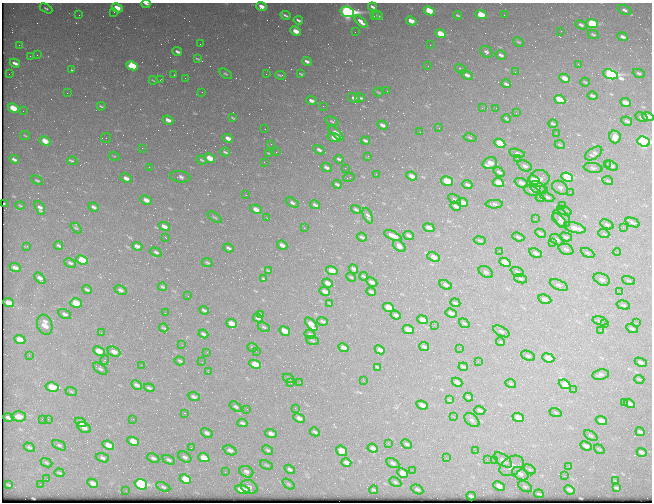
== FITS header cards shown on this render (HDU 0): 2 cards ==
NAXIS1  =                  650 / Width of table row in bytes
NAXIS2  =                  500 / Number of rows in table

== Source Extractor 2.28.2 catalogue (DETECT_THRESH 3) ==
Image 650 x 500 px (HDU 0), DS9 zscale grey, 1 PNG px = 1 image px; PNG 654 x 504 px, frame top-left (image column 1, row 500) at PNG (2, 3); each listed source drawn as its Kron ellipse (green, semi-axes under 4 px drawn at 4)
Background 468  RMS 2.4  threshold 7.09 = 3 sigma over >= 5 px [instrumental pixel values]
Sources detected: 397; all 397 listed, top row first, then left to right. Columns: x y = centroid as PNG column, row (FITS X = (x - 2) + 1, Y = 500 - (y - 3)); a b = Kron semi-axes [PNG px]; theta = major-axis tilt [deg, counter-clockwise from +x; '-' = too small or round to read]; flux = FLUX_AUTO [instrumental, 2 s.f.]
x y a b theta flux
146 4 4 2 - 320
261 6 5 4 - 1100
372 7 4 3 - 320
46 8 7 4 -29 280
117 8 5 4 - 2400
624 10 7 4 -27 400
429 11 6 4 -26 4800
114 12 3 2 - 130
347 12 7 5 -20 56000
79 15 2 2 - 200
285 15 5 2 - 290
458 15 5 3 - 180
481 15 6 4 -26 4400
504 15 2 2 - 79
374 16 2 2 - 97
378 16 5 2 - 160
298 20 4 3 - 280
411 21 5 3 - 1700
361 22 8 3 -44 790
592 24 6 4 -21 11000
581 25 6 4 -25 340
296 31 5 4 - 1500
561 31 2 2 - 93
355 32 2 2 - 91
440 34 6 4 -24 4100
593 34 6 4 -26 220
623 37 5 3 - 570
518 42 5 2 - 150
200 44 3 2 - 120
19 45 3 2 - 210
430 45 2 2 - 320
177 52 5 3 - 360
486 52 7 5 -39 350
37 55 2 2 - 80
501 55 5 3 - 350
30 56 2 2 - 60
197 59 4 2 - 160
307 61 5 3 - 440
15 63 5 3 - 610
578 64 3 2 - 150
132 66 6 4 -27 7000
428 66 2 2 - 69
461 69 6 3 -29 170
72 70 2 2 - 100
515 72 2 2 - 170
639 73 6 4 -24 260
9 74 2 2 - 57
225 74 7 3 -29 220
266 74 2 2 - 450
301 74 4 2 - 150
611 74 8 4 -18 33000
174 75 2 2 - 99
280 75 5 2 - 200
467 75 6 4 -28 650
185 78 3 2 - 230
565 78 6 3 -24 1400
153 80 4 2 - 120
160 80 3 2 - 290
585 82 5 2 - 130
506 84 5 3 - 450
387 91 2 2 - 110
202 92 2 2 - 73
378 92 5 2 - 140
67 93 2 2 - 150
592 96 5 3 - 300
354 98 6 4 -28 480
360 98 5 3 - 300
560 100 6 4 -25 3600
311 101 5 3 - 620
625 102 6 4 -24 1300
101 106 4 2 - 190
323 106 2 2 - 310
13 108 6 4 -25 4100
482 108 3 3 - 100
496 108 2 2 - 100
23 111 2 2 - 210
516 113 2 2 - 73
641 117 6 4 -29 310
648 117 6 4 -19 1800
233 118 4 2 - 170
506 118 4 3 - 220
168 120 5 3 - 920
332 121 7 4 -20 250
627 121 5 3 - 410
553 124 4 2 - 180
382 125 5 3 - 630
439 128 2 2 - 140
265 129 2 2 - 68
420 132 2 2 - 68
336 133 9 4 -45 1200
556 133 2 2 - 140
25 136 5 3 - 150
334 137 6 4 -17 840
470 137 6 3 -11 180
615 137 6 6 - 1500
106 138 5 5 - 290
228 138 5 3 - 1000
365 140 5 3 - 290
45 141 6 4 -27 2500
644 142 6 5 - 37000
500 143 6 4 -25 7500
271 144 2 2 - 74
560 145 5 3 - 130
142 148 2 2 - 1100
319 150 6 4 -27 420
225 152 5 2 - 200
276 152 2 2 - 110
269 153 4 2 - 160
517 153 8 4 -13 390
594 153 9 5 33 430
114 156 5 3 - 150
368 156 2 2 - 180
210 158 6 4 -28 2300
517 158 2 2 - 76
14 159 5 3 - 430
339 159 4 3 - 250
202 160 5 3 - 170
72 161 5 2 - 530
264 162 2 2 - 120
490 163 7 5 17 2000
607 164 3 2 - 510
525 166 7 5 -26 570
612 166 7 4 -30 500
149 167 3 3 - 160
326 167 5 3 - 480
345 168 2 2 - 120
593 168 9 5 -8 350
499 172 6 4 -36 360
376 174 3 2 - 180
412 176 5 3 - 970
180 177 10 5 -7 510
349 177 6 2 22 130
567 177 6 4 -24 8700
126 178 6 4 -27 890
539 178 10 8 3 1200
37 180 6 4 -28 210
534 180 6 4 -24 2500
447 181 6 4 -12 4300
608 181 5 3 - 150
498 183 6 4 -25 3100
521 183 7 4 -23 890
337 184 4 3 - 250
467 185 5 3 - 340
537 187 8 5 -29 350
560 188 9 6 -31 650
531 190 8 5 -23 450
543 190 2 2 - 80
570 192 2 2 - 100
246 195 3 2 - 310
547 197 7 4 -22 320
540 198 4 2 - 120
454 199 7 3 -28 180
146 200 6 4 -24 1200
292 203 7 4 -29 360
463 203 6 4 -24 1700
4 204 2 2 - 310
494 204 8 3 0 330
315 205 5 3 - 390
20 206 4 3 - 130
456 206 5 3 - 590
563 206 3 3 - 150
94 207 5 3 - 460
40 208 7 4 -62 550
256 209 6 4 -26 1400
356 209 5 3 - 240
564 211 7 4 -19 300
368 216 8 4 -67 340
215 217 8 3 -35 210
267 218 2 2 - 84
561 218 10 7 -52 800
535 219 3 2 - 240
559 221 9 4 -46 450
632 223 7 3 -23 380
607 224 7 4 -23 320
164 226 6 4 -29 840
623 227 2 2 - 590
76 228 6 4 -42 200
304 228 2 2 - 70
429 228 6 3 -25 950
575 228 11 5 -14 1500
540 233 6 3 -27 240
604 234 6 3 -19 140
409 235 5 3 - 410
393 236 9 3 -23 1200
362 237 5 3 - 250
518 237 6 3 -20 220
566 237 6 4 -13 250
166 238 3 2 - 180
480 240 6 3 -10 150
557 240 7 5 -31 340
553 243 2 2 - 78
282 245 5 3 - 740
27 246 2 2 - 100
59 246 4 3 - 240
137 246 5 3 - 610
399 246 7 4 -38 760
228 248 5 3 - 350
566 249 8 5 -26 350
499 251 2 2 - 81
156 252 6 4 -28 310
617 252 4 3 - 160
535 253 7 4 -26 440
588 253 7 4 -27 230
434 257 6 4 -23 1300
82 260 6 4 -24 4900
505 262 6 4 -23 3500
70 263 6 4 -27 290
207 263 5 3 - 180
15 268 6 3 -22 750
354 269 5 4 - 430
268 271 3 2 - 140
332 271 6 4 -19 2100
486 272 8 5 -33 420
517 272 7 4 -21 210
364 276 4 2 - 220
351 277 5 3 - 150
40 278 7 4 -49 790
264 279 4 2 - 170
521 279 7 4 -18 240
602 279 9 5 -26 700
628 280 7 3 -19 170
372 282 6 4 -27 650
328 283 5 3 - 810
446 285 6 4 -25 500
559 285 9 5 -22 410
162 287 4 2 - 160
87 290 5 3 - 270
121 290 6 4 -23 440
325 291 5 3 - 810
371 292 5 3 - 300
620 292 3 3 - 87
188 296 2 2 - 120
545 299 6 4 -24 880
9 303 6 4 -22 2400
76 303 6 4 -18 3800
329 303 4 2 - 110
455 303 5 3 - 330
623 305 7 4 -16 190
388 307 6 4 -26 3500
204 310 5 2 - 250
165 313 2 2 - 140
451 313 6 4 -20 780
65 314 7 4 -26 470
260 314 3 2 - 140
396 315 5 3 - 540
258 318 5 3 - 410
423 320 5 4 - 1700
323 321 5 3 - 290
600 321 7 4 -15 240
232 323 6 4 -24 2100
464 323 6 3 -34 150
637 323 3 2 - 130
311 324 8 4 -49 2000
604 324 2 2 - 600
45 325 10 7 -71 1700
434 325 2 2 - 90
264 327 6 3 -27 170
164 328 5 2 - 160
632 328 6 4 -28 280
408 329 5 4 - 2000
600 330 2 2 - 430
285 331 6 4 -30 1800
501 331 9 4 -29 310
101 333 2 2 - 93
203 334 5 3 - 310
310 334 5 3 - 180
20 339 6 4 -23 2400
312 340 7 3 -19 180
500 341 4 3 - 210
182 345 2 2 - 73
253 347 5 3 - 160
424 347 5 3 - 340
343 348 5 3 - 760
460 348 3 2 - 130
380 350 5 3 - 690
99 351 6 4 -24 2600
256 351 2 2 - 110
114 352 7 4 -25 1300
207 352 2 2 - 66
29 355 2 2 - 65
528 356 7 4 -23 290
548 358 6 4 -22 2400
105 360 5 3 - 150
180 361 5 4 - 190
478 361 2 2 - 520
202 362 2 2 - 140
641 362 6 4 -26 390
255 364 6 4 -25 3800
141 365 2 2 - 240
377 367 4 2 - 150
463 367 4 3 - 290
100 369 8 4 -36 340
208 372 3 2 - 320
601 375 8 5 9 430
288 378 6 4 -28 230
639 379 5 3 - 130
364 381 2 2 - 98
300 382 2 2 - 150
457 382 5 3 - 650
291 383 2 2 - 340
511 384 5 3 - 150
565 384 6 4 -24 2600
137 385 5 3 - 430
52 387 7 4 -12 3800
149 388 5 3 - 250
574 390 3 2 - 170
71 391 6 3 -21 170
194 397 6 4 -22 410
468 397 5 2 - 180
450 400 3 3 - 140
624 403 2 2 - 80
629 403 5 3 - 630
422 405 5 3 - 870
236 407 7 4 -35 270
295 408 3 2 - 140
247 409 3 2 - 120
480 410 6 4 -17 320
555 412 6 2 -19 150
184 413 3 2 - 300
19 416 7 5 -3 1100
453 416 3 2 - 230
8 417 5 3 - 360
299 418 6 4 -24 660
518 418 6 4 -23 1800
42 419 2 2 - 420
48 419 2 2 - 71
133 419 2 2 - 340
472 420 9 5 -41 390
601 421 6 4 -21 980
81 422 6 4 -24 1000
242 423 5 3 - 250
84 428 7 5 -30 470
315 432 5 3 - 250
640 432 5 3 - 380
207 433 6 4 -29 390
271 434 6 4 -20 720
591 436 7 4 -28 240
133 441 6 4 -25 2300
388 443 3 3 - 140
406 444 6 3 -28 240
59 445 7 4 -28 260
108 445 6 4 -23 1600
586 446 6 4 -25 740
29 447 6 4 -29 210
191 448 2 2 - 84
373 448 5 3 - 600
599 449 6 3 -36 130
230 450 7 4 -22 530
268 450 6 3 -27 210
342 451 6 5 - 1500
475 451 2 2 - 82
642 452 5 3 - 420
185 457 7 5 -34 370
102 458 7 4 -18 360
153 458 6 4 -26 340
204 458 6 4 -22 2600
446 458 3 2 - 150
487 459 2 2 - 100
169 460 6 3 -25 300
503 460 10 5 -36 680
495 461 3 2 - 210
346 462 5 3 - 490
46 463 6 3 -22 170
393 463 7 4 -27 370
266 465 7 3 -22 170
512 466 13 9 32 950
569 466 3 3 - 180
290 469 5 4 - 280
529 469 6 4 -31 210
412 470 2 2 - 93
225 472 2 2 - 130
246 472 7 5 -24 480
59 473 5 3 - 180
403 473 6 4 -26 1400
520 474 9 6 -30 610
564 476 2 2 - 350
47 479 2 2 - 74
185 479 6 4 -23 3600
615 481 4 2 - 130
395 482 6 3 -28 200
93 483 5 4 - 740
40 484 2 2 - 58
141 484 6 5 - 21000
288 484 7 3 -36 180
8 485 4 2 - 110
499 486 6 4 -26 770
163 487 7 4 -25 270
249 487 9 6 -23 620
525 487 8 4 -30 260
616 488 4 2 - 210
417 489 6 4 -28 280
243 490 7 4 -14 2200
373 490 4 2 - 190
570 490 6 4 -24 600
126 491 2 2 - 78
539 494 5 2 - 160
471 496 4 2 - 290
At the frame edge (FLAGS 8, measured only in part): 3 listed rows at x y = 146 4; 648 117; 644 142